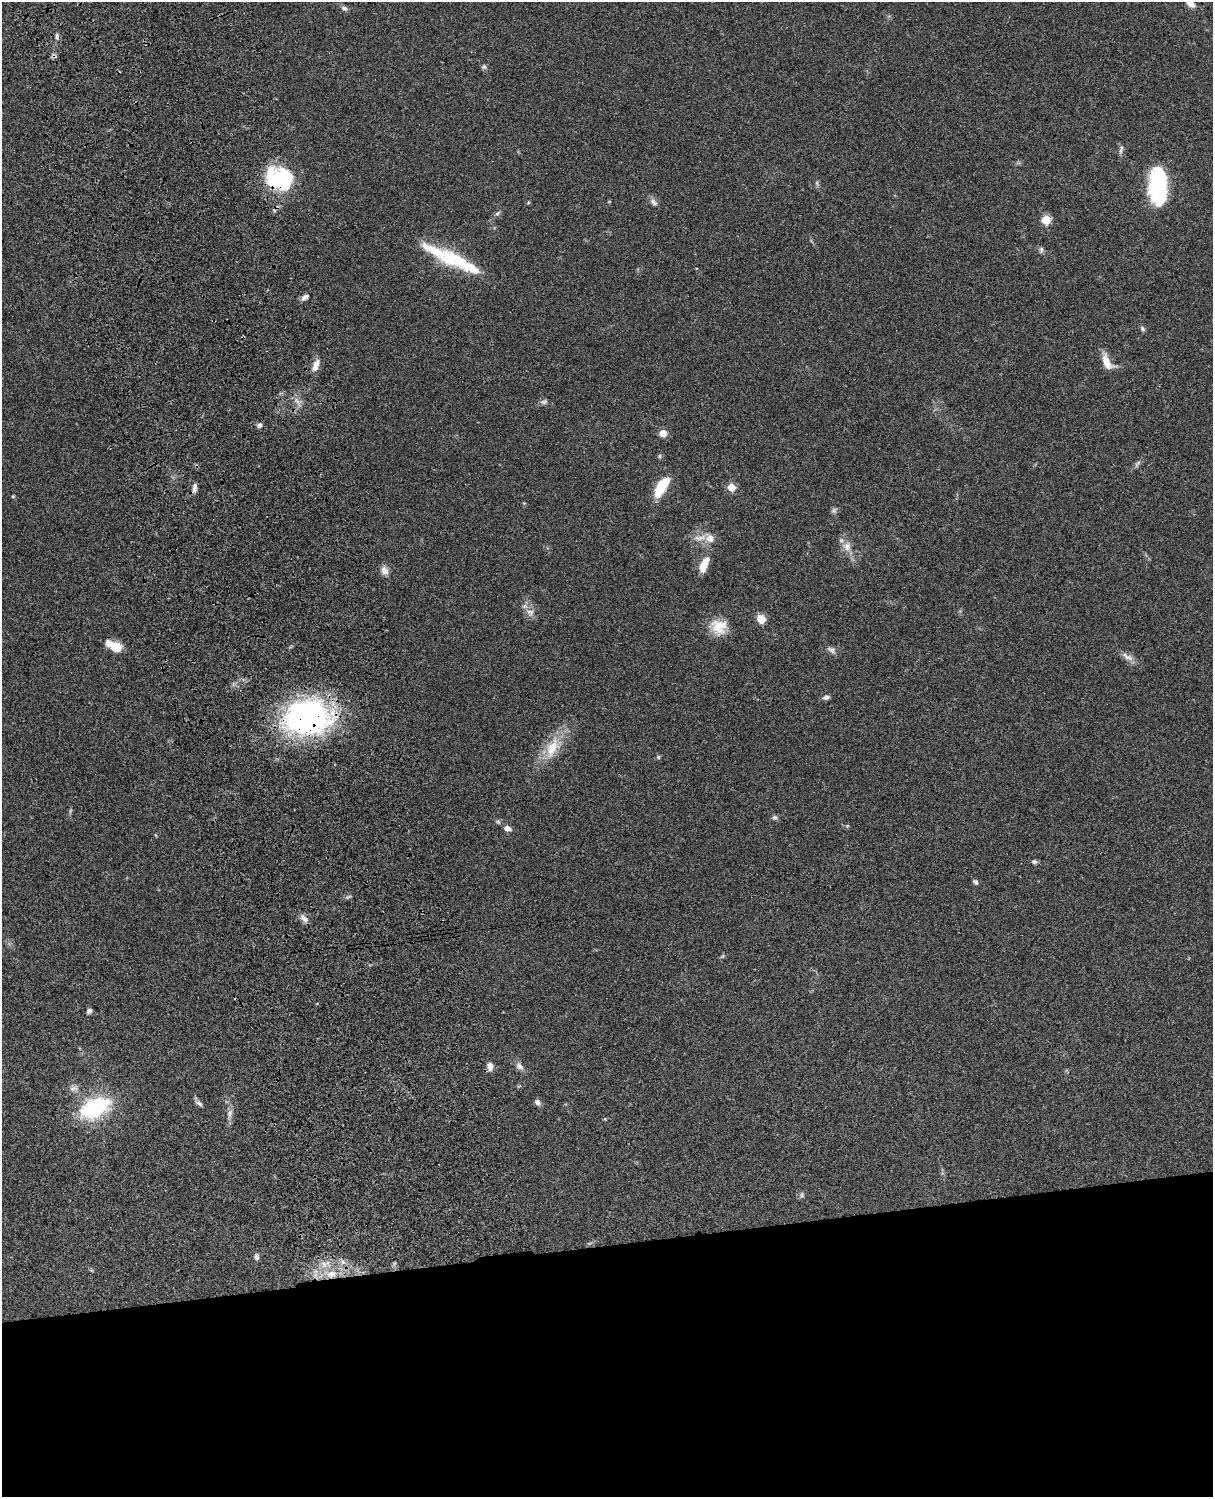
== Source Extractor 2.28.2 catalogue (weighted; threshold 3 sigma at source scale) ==
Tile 11 of 4 x 3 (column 3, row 3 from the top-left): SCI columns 2543-3753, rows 276-1770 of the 5084 x 4921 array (HDU 1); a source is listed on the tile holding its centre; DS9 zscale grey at full resolution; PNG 1215 x 1499 px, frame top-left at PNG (2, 2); no overlay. Shown black and unused: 17% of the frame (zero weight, under 3 of 4 exposures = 6% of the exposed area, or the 3 px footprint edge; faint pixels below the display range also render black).
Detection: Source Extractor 2.28.2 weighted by HDU 2 'WHT'; one run over the whole footprint, this tile lists its part. Background 0.0745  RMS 0.0057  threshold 0.0258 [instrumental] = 3 sigma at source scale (4.5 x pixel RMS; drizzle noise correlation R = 1.50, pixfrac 1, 0.05/0.05 arcsec/px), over >= 5 px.
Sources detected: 67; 1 too faint to see at this stretch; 1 inside a brighter object's white glare — not listed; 3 inside a brighter listed object's ellipse — not listed separately; the other 62 listed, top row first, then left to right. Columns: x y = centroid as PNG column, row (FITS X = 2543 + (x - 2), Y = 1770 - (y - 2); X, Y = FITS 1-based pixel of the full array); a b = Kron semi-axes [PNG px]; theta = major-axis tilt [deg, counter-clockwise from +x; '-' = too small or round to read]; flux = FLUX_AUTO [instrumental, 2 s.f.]
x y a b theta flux
1190 4 11 7 -42 4
345 8 8 5 -20 1.6
57 36 8 5 -68 1.6
484 67 7 6 - 1.2
1121 149 13 4 74 1.5
279 178 29 22 -22 48
817 183 7 4 -73 0.94
1159 186 36 17 -83 61
653 202 11 7 -49 2.3
497 213 8 4 34 1.2
1046 220 5 5 - 22
1041 250 9 5 -84 1.3
458 261 61 16 -25 35
305 297 10 6 28 2.4
1142 329 8 5 -47 1.2
1107 362 20 10 -61 7.5
316 365 17 7 71 4.4
297 401 9 4 -45 1.9
544 402 11 6 7 1.7
259 425 5 5 - 1.8
663 433 5 5 - 11
660 456 6 4 89 0.81
1137 463 11 3 50 1.3
661 487 26 10 58 16
731 487 5 5 - 14
195 488 12 6 84 2.3
13 496 4 4 - 0.66
834 510 8 6 -71 1.4
710 538 11 10 - 4.7
847 547 11 10 - 4.5
704 565 20 8 64 8.2
384 571 12 9 -60 3.5
530 612 11 9 -30 3.6
761 619 8 7 - 6.9
719 627 20 19 - 11
114 646 19 9 -28 8.9
832 650 12 7 -34 2.3
1127 657 19 7 -31 3.8
826 697 8 5 16 2
308 717 56 40 6 130
552 748 31 16 63 16
658 757 5 5 - 0.78
774 817 7 6 - 1.3
498 822 6 5 - 1.1
507 828 8 6 -10 2.9
1034 862 6 5 - 1.5
975 882 6 5 - 1.4
304 918 13 7 -40 2.8
89 1011 5 4 - 1.7
490 1066 11 7 -89 3.3
519 1066 11 8 -50 2.8
73 1088 12 7 8 2.7
537 1102 8 6 -54 2
199 1103 11 5 -34 1.6
95 1108 34 19 25 50
230 1113 12 6 67 2.4
802 1195 8 5 84 1.2
256 1257 7 5 82 1.9
343 1262 8 5 -45 1.8
324 1264 10 6 -70 3.1
91 1270 6 4 -18 0.63
331 1274 15 9 9 6.8
Overlapping masked pixels (flux is a lower limit): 3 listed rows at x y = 57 36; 279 178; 308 717
Isophote crosses this tile's border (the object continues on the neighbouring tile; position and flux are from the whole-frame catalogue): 1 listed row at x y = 1190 4